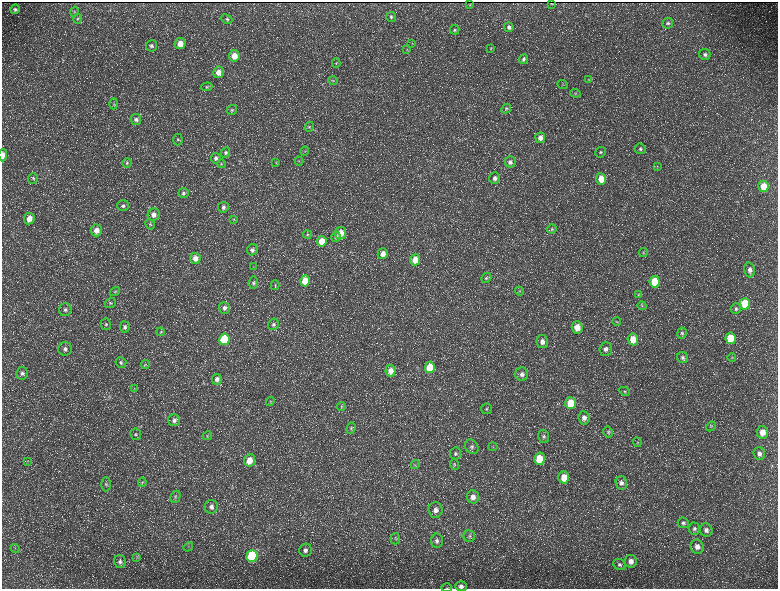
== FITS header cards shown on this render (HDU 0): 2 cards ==
NAXIS1  =                 1552 / length of data axis 1
NAXIS2  =                 1173 / length of data axis 2

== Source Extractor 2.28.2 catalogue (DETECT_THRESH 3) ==
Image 1552 x 1173 px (HDU 0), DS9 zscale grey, zoomed out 1/2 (1 PNG px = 2 x 2 image px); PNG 780 x 591 px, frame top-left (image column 1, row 1173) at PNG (2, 2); each listed source drawn as its Kron ellipse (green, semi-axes under 4 px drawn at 4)
Background 219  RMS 9.8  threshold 29.4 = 3 sigma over >= 5 px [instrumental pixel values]
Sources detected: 185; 31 cannot appear on this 1/2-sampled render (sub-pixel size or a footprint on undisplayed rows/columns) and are neither listed nor drawn; the other 154 listed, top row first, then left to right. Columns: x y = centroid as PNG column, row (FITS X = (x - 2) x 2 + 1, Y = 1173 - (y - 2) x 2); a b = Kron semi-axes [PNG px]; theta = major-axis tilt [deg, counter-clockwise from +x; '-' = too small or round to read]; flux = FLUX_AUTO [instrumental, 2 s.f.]
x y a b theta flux
551 3 2 1 - 730
470 5 2 2 - 1300
15 9 5 4 - 4500
74 12 5 4 - 2600
391 17 5 5 - 3200
78 19 5 4 - 2600
227 19 6 4 -26 3700
668 23 5 5 - 4100
509 27 5 4 - 6000
455 30 5 4 - 3200
180 44 5 5 - 24000
412 44 3 2 - 820
151 46 5 5 - 5400
491 49 4 3 - 1700
407 50 4 3 - 1300
705 54 5 5 - 5200
234 56 6 5 - 23000
524 59 5 4 - 4100
336 63 5 4 - 2400
218 72 6 5 - 16000
589 79 4 3 - 1600
333 80 5 4 - 2200
562 85 5 2 - 1800
207 87 5 4 - 3000
575 93 5 3 - 2300
114 104 5 4 - 2700
506 109 5 4 - 3000
232 110 5 4 - 3500
136 119 5 5 - 6500
309 127 5 4 - 2900
540 138 5 5 - 10000
178 140 6 4 -89 3800
640 149 6 5 - 4700
305 151 4 4 - 2400
600 152 5 5 - 4100
226 153 5 4 - 3900
3 155 6 3 88 13000
216 158 5 5 - 5400
299 161 4 2 - 1200
510 162 5 5 - 6000
127 163 5 5 - 3200
276 163 3 3 - 1500
221 164 4 3 - 2100
657 166 3 3 - 1200
33 178 5 5 - 3500
495 178 6 5 - 8600
601 179 5 5 - 32000
763 186 6 5 - 36000
183 193 5 5 - 4600
123 206 5 5 - 4900
223 207 5 5 - 6300
154 215 6 5 - 13000
29 218 6 5 - 20000
234 219 3 2 - 1300
150 224 5 4 - 3000
552 229 5 4 - 2800
96 230 6 5 - 19000
341 233 6 5 - 20000
307 234 4 4 - 2500
336 237 5 4 - 4200
322 241 5 4 - 31000
252 250 6 5 - 6200
643 252 4 4 - 2200
383 254 5 5 - 15000
195 258 5 5 - 15000
415 260 5 5 - 28000
254 266 3 2 - 970
750 270 7 5 -76 9200
486 278 5 4 - 3400
305 281 5 5 - 40000
655 282 5 5 - 64000
253 283 6 4 84 4000
275 285 5 3 - 2100
115 291 5 4 - 3100
519 291 4 3 - 2300
638 294 4 4 - 1900
110 303 6 5 - 3400
745 304 5 5 - 87000
642 306 4 3 - 2100
224 308 6 5 - 7400
736 309 5 5 - 4100
65 310 6 6 - 5900
617 321 4 3 - 2000
106 324 6 5 - 3800
273 324 6 5 - 4600
125 327 5 5 - 5300
577 327 6 5 - 23000
161 332 4 4 - 2100
682 333 6 4 81 3500
731 338 6 5 - 73000
224 339 6 5 - 89000
633 339 6 5 - 31000
542 342 6 5 - 11000
65 349 7 6 - 7800
606 349 7 6 - 8100
682 357 6 5 - 4900
732 357 4 3 - 1900
121 362 5 5 - 4100
145 364 4 2 - 1400
430 367 5 5 - 61000
390 371 6 5 - 15000
22 373 6 5 - 5700
522 374 7 6 - 9000
217 379 5 5 - 7800
134 388 3 3 - 1700
625 391 5 4 - 2800
270 402 4 3 - 1700
571 403 6 5 - 51000
341 406 4 3 - 2300
487 409 5 5 - 3900
584 418 7 5 -84 11000
174 420 6 6 - 6100
711 426 5 4 - 2700
351 428 6 3 70 2400
608 432 5 4 - 3600
762 432 6 5 - 22000
136 434 6 5 - 3500
207 436 5 3 - 1900
544 436 7 5 -73 5200
637 442 5 3 - 1800
472 447 7 6 - 6500
493 447 4 3 - 1900
455 453 6 5 - 5100
759 454 6 5 - 8400
539 459 6 5 - 52000
250 460 6 5 - 22000
27 461 4 3 - 1800
454 464 6 4 -81 2900
415 465 5 2 - 1400
564 477 6 5 - 32000
142 482 4 4 - 2500
621 483 6 5 - 7000
106 484 7 5 89 3700
175 497 6 4 66 4200
473 497 6 6 - 13000
211 507 7 6 - 9000
435 510 7 7 - 12000
683 523 5 5 - 4800
694 529 6 5 - 5300
706 530 7 6 - 8000
469 536 6 5 - 4000
395 539 6 4 -87 2900
437 541 7 6 - 6700
188 547 5 3 - 2300
697 547 7 6 - 12000
15 548 4 2 - 1300
305 550 6 6 - 7500
252 556 6 5 - 160000
137 557 4 2 - 1200
631 561 6 6 - 13000
120 562 6 6 - 6100
619 565 6 5 - 5100
461 586 6 5 - 7000
447 588 5 2 - 1300
At the frame edge (FLAGS 8, measured only in part): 3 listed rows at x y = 3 155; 461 586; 447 588
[31 sub-pixel or undisplayed-footprint detections neither listed nor drawn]